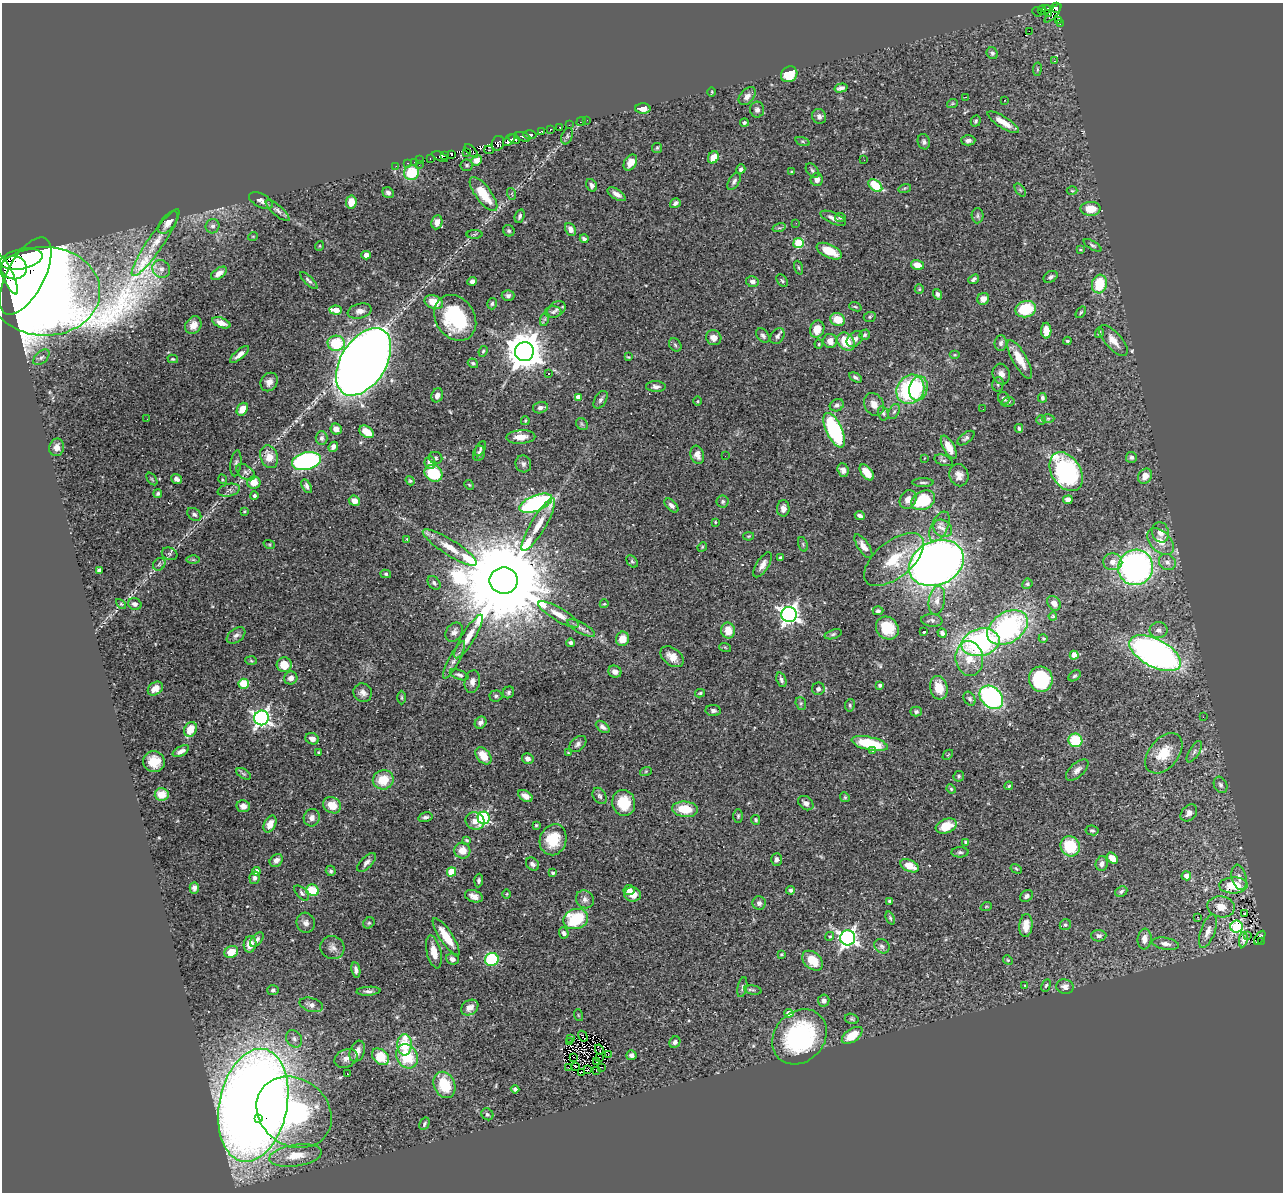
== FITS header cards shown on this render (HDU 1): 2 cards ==
NAXIS1  =                 1281
NAXIS2  =                 1190

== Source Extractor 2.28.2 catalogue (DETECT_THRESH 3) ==
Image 1281 x 1190 px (HDU 1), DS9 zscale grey, 1 PNG px = 1 image px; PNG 1285 x 1194 px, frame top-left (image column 1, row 1190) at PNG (2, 3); each listed source drawn as its Kron ellipse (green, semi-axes under 4 px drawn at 4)
Background 0.572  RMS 0.024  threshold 0.0706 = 3 sigma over >= 5 px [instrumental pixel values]
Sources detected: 495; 7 with non-positive FLUX_AUTO (blend fragments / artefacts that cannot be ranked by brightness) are neither listed nor drawn; the other 488 listed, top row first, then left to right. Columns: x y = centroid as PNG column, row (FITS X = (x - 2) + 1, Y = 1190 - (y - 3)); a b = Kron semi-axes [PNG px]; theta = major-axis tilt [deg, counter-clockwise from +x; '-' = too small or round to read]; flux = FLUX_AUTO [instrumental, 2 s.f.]
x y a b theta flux
1056 8 5 4 - 130
1046 9 4 3 - 25
1042 10 4 3 - 32
1037 12 5 2 - 3.9
1049 13 3 3 - 24
1053 13 11 3 48 45
1058 20 4 3 - 2
1060 24 3 2 - 6.6
1029 31 3 2 - 2100
992 53 6 5 - 4
1055 61 4 3 - 1.3
1037 69 7 3 82 2.3
789 74 9 7 36 35
841 88 7 4 14 4.6
712 92 4 3 - 1.3
747 96 10 6 48 8
965 97 2 2 - 1
1005 100 2 2 - 0.91
952 104 5 3 - 2
643 109 8 5 0 10
757 110 8 7 - 6.4
819 116 8 7 - 5.3
587 120 2 2 - 1.1
976 121 5 5 - 2.8
581 122 5 2 - 8.8
744 122 4 4 - 2.6
1003 122 18 5 -32 21
569 125 2 2 - 3.1
560 127 3 3 - 18
550 129 3 2 - 11
541 131 3 3 - 33
530 135 7 4 -1 46
567 136 8 5 70 3.3
523 137 8 3 -18 96
514 139 6 4 -27 220
509 140 7 4 46 170
968 140 7 5 0 5.4
803 141 7 3 -19 2.1
924 142 7 6 - 4.5
498 143 7 6 - 73
657 148 5 5 - 2.2
489 150 4 3 - 8.9
471 151 9 3 -47 27
467 153 3 2 - 20
444 155 4 3 - 120
452 155 3 3 - 740
440 157 8 4 -25 210
713 157 6 5 - 24
430 158 3 2 - 5.7
420 160 2 2 - 2.3
477 160 5 4 - 9
864 160 3 2 - 1.3
414 162 3 2 - 2
630 162 8 6 58 12
408 163 3 2 - 6.5
419 165 2 2 - 21
467 165 6 6 - 3
396 166 3 2 - 1.7
741 169 5 4 - 4.1
812 170 8 5 -51 3.6
791 172 3 3 - 1.6
412 173 7 7 - 59
817 179 6 6 - 9.4
734 181 9 5 56 4.8
591 185 7 5 -60 5.3
875 186 8 5 -38 59
905 188 6 4 18 2.1
1020 190 7 4 -53 2.5
1072 191 5 3 - 1.6
388 193 6 5 - 4.9
483 194 20 7 -53 45
512 194 6 4 -72 2
617 194 10 5 -32 8.5
261 200 13 6 -27 7.5
351 202 6 5 - 20
675 203 5 4 - 4.7
1091 209 10 7 0 26
278 211 15 5 -41 6.4
520 216 7 4 72 3.8
978 216 7 6 - 3.4
840 217 5 4 - 3.3
833 218 13 5 -24 8.1
168 222 13 6 53 13
437 222 7 5 80 11
796 223 2 2 - 1.1
213 226 7 7 - 5.1
779 228 7 4 16 3.1
571 229 7 5 -64 8.8
509 231 6 5 - 2.7
475 234 8 4 1 2.9
253 236 5 3 - 1.2
584 239 4 3 - 4.3
156 243 40 8 55 27
798 243 5 5 - 84
1092 245 10 4 -31 2.9
319 246 5 3 - 1.4
1080 249 4 2 - 1.4
829 251 13 6 -25 34
366 255 4 4 - 15
21 259 21 10 11 3800
918 265 6 5 - 18
14 268 13 11 -8 4000
799 268 7 3 -71 2
161 269 9 8 - 9.4
219 273 9 5 35 9.1
7 275 22 5 -65 1700
25 276 42 18 62 7200
1050 277 7 5 30 3.8
974 279 6 3 39 3.5
309 280 11 4 -44 4.2
472 281 4 4 - 5.3
782 281 7 4 -50 2.7
752 282 6 5 - 6.4
1099 284 9 7 75 52
919 289 5 4 - 1.7
45 291 55 44 0 4600
937 294 5 4 - 4.4
508 295 6 5 - 4.5
983 299 6 5 - 13
434 302 10 6 -22 27
492 304 6 5 - 2.8
855 307 6 4 -19 2.1
556 309 10 7 35 6.9
1026 309 10 8 15 69
336 310 6 4 -4 31
360 311 12 7 12 9.2
553 312 8 5 2 4.5
1081 312 6 3 54 2.1
870 317 6 5 - 2.4
455 318 24 19 -57 110
545 319 7 4 71 2.8
838 319 7 6 - 30
221 323 9 5 -21 12
193 325 9 7 58 14
817 329 9 7 73 19
1046 331 8 5 -89 19
1099 333 5 4 - 2.6
865 335 5 5 - 2.5
763 336 8 5 -53 4.4
777 336 8 6 53 6
714 338 8 7 - 12
855 339 9 6 40 5.9
1113 340 19 8 -48 18
830 341 7 7 - 12
1067 341 4 3 - 2.3
846 342 10 7 -49 42
336 343 9 7 -4 64
1001 343 8 6 83 4.8
819 344 4 4 - 1.6
675 345 7 5 -48 3
483 351 5 4 - 2.2
524 352 9 9 - 4200
239 354 12 4 40 8.3
954 355 5 4 - 1.9
41 357 9 5 44 4.7
628 357 4 3 - 1.6
173 359 5 4 - 2
1020 359 22 7 -61 24
364 362 37 22 57 3700
473 363 5 4 - 2.9
548 374 3 2 - 2.2
1001 374 10 8 -74 9.7
855 377 7 4 -31 3.6
269 382 10 8 57 9.7
998 384 7 5 78 3.3
656 386 10 5 -3 5.5
918 388 12 9 76 31
910 389 15 13 56 180
437 395 7 5 67 8.8
578 397 4 4 - 9.9
1004 398 6 5 - 4.8
1042 398 5 4 - 4
600 400 10 5 58 4.3
698 401 4 3 - 1.3
1008 402 7 4 11 2.6
874 404 12 9 -63 13
837 405 7 6 - 4.9
540 408 7 5 15 5.9
242 409 7 5 56 15
983 409 2 2 - 1.5
894 412 8 5 62 2.9
883 413 7 5 -75 3.4
1048 418 6 4 1 2.7
147 419 3 2 - 1.3
1041 420 5 5 - 1.8
525 421 4 3 - 1.9
582 424 6 5 - 2.7
1019 428 4 3 - 3
336 429 5 5 - 11
834 430 19 8 -65 180
366 432 8 5 -36 24
521 437 14 6 3 19
322 438 7 6 - 4.6
966 438 10 5 37 4.4
57 447 9 7 78 12
333 447 5 4 - 7.6
949 447 13 5 -61 18
480 449 8 4 61 3.2
479 453 8 6 72 4.4
697 455 9 6 -73 10
725 456 3 2 - 1.4
269 457 12 8 -71 21
1131 457 5 5 - 3.6
436 458 7 6 - 2.9
924 458 3 2 - 1.1
943 460 9 5 -20 3.9
306 461 15 8 13 310
236 463 13 5 82 5.4
430 463 6 5 - 12
523 464 8 7 - 5.4
843 470 7 5 -67 7.1
246 472 10 6 -36 6.3
867 472 9 5 -52 22
1066 472 21 14 -58 230
433 473 9 8 - 70
959 475 11 9 -78 11
1145 476 8 6 56 13
152 479 7 3 -53 2
176 479 5 4 - 6
222 479 5 3 - 1.4
410 481 5 4 - 2.2
254 482 6 6 - 18
923 482 10 3 0 3.2
469 485 5 4 - 1.8
307 486 7 4 -61 5.3
229 490 11 6 13 5.9
158 493 4 4 - 3.1
254 496 4 4 - 4.6
908 500 10 8 61 11
923 500 12 9 26 75
1068 500 5 4 - 10
354 501 6 5 - 11
723 501 6 6 - 3.4
536 503 17 8 21 300
671 505 8 5 -45 5.8
783 508 8 6 89 9
244 511 4 3 - 1.6
194 514 8 5 -39 4.8
860 516 5 3 - 5
715 522 3 3 - 1.3
538 525 30 7 59 27
939 527 16 8 65 13
943 528 10 8 -38 9.2
1160 532 10 8 -75 12
749 536 5 4 - 1.6
407 539 4 4 - 1.5
1160 541 16 10 -45 20
269 544 6 3 -19 1.6
803 544 7 4 -72 2.4
863 546 14 5 -56 9.8
450 547 31 7 -32 28
702 547 5 4 - 1.7
170 554 8 6 -20 3.9
780 558 4 3 - 4.7
894 559 35 18 39 59
193 560 7 4 -1 2.7
632 561 7 5 -49 2.8
1113 562 9 8 - 12
1167 562 9 7 -40 8
936 563 28 22 25 1500
159 564 7 5 46 3.3
762 565 14 6 57 9.5
1136 567 18 17 - 530
99 570 4 3 - 3.8
386 574 5 4 - 2.6
504 581 14 13 - 50000
434 583 7 5 -50 3.8
1027 584 5 5 - 2.8
937 600 15 8 80 13
1054 603 8 6 -52 11
121 604 6 3 -45 1.6
135 604 7 5 -18 5.3
604 604 4 3 - 1.5
878 611 5 4 - 3.6
559 614 23 6 -30 17
789 614 7 7 - 720
1053 616 4 3 - 2
932 620 11 6 -3 4.9
581 628 15 5 -28 6.6
887 628 12 10 -46 39
1007 628 22 15 32 260
1158 630 9 8 - 8.3
728 631 8 7 - 23
454 632 10 8 55 7.7
924 632 3 3 - 2.2
942 633 5 4 - 4.7
833 634 9 4 19 2.9
236 635 10 6 36 5.9
469 636 25 6 59 20
1043 638 4 3 - 1.7
623 639 7 6 - 20
980 642 19 13 13 290
571 643 4 4 - 4.2
725 647 6 3 -19 1.8
1155 653 28 14 -27 740
1074 655 4 4 - 29
672 657 13 8 -38 15
969 659 17 14 -83 30
454 660 21 5 62 9.1
251 661 6 4 -3 1.9
284 665 7 7 - 26
615 672 7 6 - 7.5
459 675 10 4 -20 4.1
1075 676 7 4 38 2.8
291 678 7 6 - 8.4
1041 679 13 11 -75 150
781 680 7 4 -69 4.5
472 682 11 7 79 8.4
244 684 5 5 - 46
880 685 4 3 - 3.3
939 688 12 8 -77 28
155 689 8 6 37 15
818 689 6 6 - 4.2
508 692 6 5 - 3.5
363 693 9 9 - 8.2
700 693 5 3 - 2.2
496 696 6 5 - 3.2
991 697 13 10 -44 270
402 698 7 3 -89 2
970 699 7 5 -59 3.6
801 703 6 5 - 2.9
850 705 6 5 - 3.2
713 710 7 5 -8 4.6
916 712 5 5 - 4.3
1203 717 3 2 - 2.1
261 718 7 7 - 550
481 723 6 5 - 4.9
603 727 8 4 -38 5.6
190 729 8 6 60 26
312 739 7 5 -22 9.4
1075 740 7 6 - 56
870 743 18 6 -12 76
578 744 10 6 41 5.5
872 750 3 2 - 2.6
181 751 9 4 28 7.6
1194 752 12 5 59 4.6
319 753 3 3 - 2.3
568 753 4 3 - 1.5
1164 753 23 14 50 41
948 755 6 2 44 1.1
483 756 10 6 -49 27
528 758 6 5 - 8.1
154 762 11 10 - 25
1077 770 14 7 42 7.9
646 771 6 4 19 1.9
244 774 8 4 -31 3
959 776 5 5 - 2.5
383 780 10 9 - 36
1220 785 8 6 -65 4.6
1009 786 4 3 - 2.2
951 789 5 4 - 1.9
162 794 7 6 - 25
525 796 8 5 -31 9.6
600 796 9 6 -57 4.5
845 797 5 4 - 2
624 803 13 11 -77 43
806 803 8 6 -38 7
332 805 9 7 -31 21
243 806 7 6 - 7.9
685 809 13 8 -6 37
1189 813 10 7 47 8.6
738 816 7 4 90 2.4
425 817 7 4 14 4.4
312 818 9 8 - 8.4
483 818 6 6 - 260
756 820 5 4 - 2.5
475 821 10 8 -30 13
270 824 9 6 63 14
536 825 3 3 - 1.8
946 826 11 7 21 32
1092 830 6 5 - 2.4
467 840 3 3 - 1.9
553 840 16 13 71 47
966 842 4 4 - 3.9
1070 846 10 9 - 72
462 851 8 8 - 18
960 852 8 5 -1 3.6
1112 858 6 4 -48 16
776 859 6 5 - 4.9
276 860 7 6 - 7.5
367 862 12 5 46 6.2
532 864 7 5 -43 5
1102 864 7 6 - 6.8
909 866 10 5 -24 26
1016 869 6 4 -31 1.8
256 871 4 4 - 14
331 871 5 5 - 3.1
451 872 5 4 - 52
553 873 4 3 - 3.3
1186 876 4 4 - 14
1239 877 13 7 -78 11
255 878 6 5 - 4.9
479 880 7 4 85 3.2
1233 885 14 8 1 48
194 888 6 4 89 5
313 890 6 5 - 56
629 890 5 5 - 8.5
791 890 4 4 - 3.9
1121 891 6 5 - 3.8
302 893 9 5 -47 4.1
507 894 4 3 - 1.3
633 894 8 7 - 13
474 896 9 6 -18 9.2
1026 896 7 5 39 5.8
585 899 9 8 - 7.2
890 901 4 3 - 4.2
759 903 6 6 - 5.1
986 907 6 3 20 1.5
1221 907 14 10 -9 21
1245 913 3 2 - 1.4
1197 917 2 2 - 8.2
890 918 7 4 -68 2.5
576 919 13 10 18 90
306 923 10 9 - 7.6
369 923 6 5 - 2.6
1026 925 11 6 86 19
1065 925 6 5 - 3.2
1237 927 6 6 - 180
1208 931 17 7 71 14
564 933 5 4 - 4.7
830 936 4 4 - 2.5
1099 936 7 6 - 5.4
1247 936 3 2 - 1.9
446 937 22 6 -56 38
848 938 7 7 - 630
1260 938 8 3 57 6.8
257 939 8 5 48 5.3
1144 939 10 7 84 12
1243 939 8 4 81 3.3
1262 941 3 2 - 4.1
250 944 8 6 79 15
1165 944 14 6 -9 9.4
882 946 8 6 -33 4.6
332 948 12 11 - 9.6
231 952 7 6 - 23
434 952 17 7 -76 20
781 954 4 3 - 1.9
452 959 6 5 - 7.9
492 960 7 6 - 97
1008 960 5 4 - 1.7
813 961 12 8 -42 31
356 970 7 4 -80 5.8
1046 985 6 4 62 2.3
1025 986 4 3 - 1.4
742 987 10 4 78 3.7
1065 987 9 7 -8 8.8
273 990 6 5 - 3.5
753 990 8 4 -10 2.8
368 991 12 4 4 5.2
824 1001 6 5 - 5.5
311 1005 12 6 -16 8.6
470 1008 9 7 33 11
789 1013 4 4 - 16
578 1015 6 3 -71 1.3
852 1019 7 5 -16 2.6
852 1035 12 6 35 32
583 1036 6 2 -60 0.81
799 1037 30 24 47 200
294 1039 9 7 -54 5.8
571 1039 2 2 - 1.1
569 1042 4 2 - 2.5
675 1042 6 5 - 4.3
404 1045 11 7 89 49
599 1049 5 2 - 1.7
357 1051 11 7 69 11
608 1055 3 2 - 0.18
631 1055 5 5 - 6
407 1056 12 10 -60 59
381 1057 10 7 -40 47
573 1057 2 2 - 1.2
599 1057 2 2 - 0.45
346 1058 12 8 27 9.2
597 1062 3 2 - 2.6
576 1067 2 2 - 1.2
601 1067 3 2 - 7.4
568 1068 3 2 - 1.4
588 1069 3 2 - 1.4
596 1071 3 2 - 1.7
581 1072 3 2 - 0.44
347 1074 2 2 - 1.6
444 1085 13 10 -66 46
515 1089 4 3 - 3
253 1105 57 34 79 3000
294 1112 40 33 -37 490
487 1114 6 5 - 3.2
259 1119 3 3 - 31
424 1124 6 4 61 3
296 1155 27 10 8 32
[7 non-positive-flux detections neither listed nor drawn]